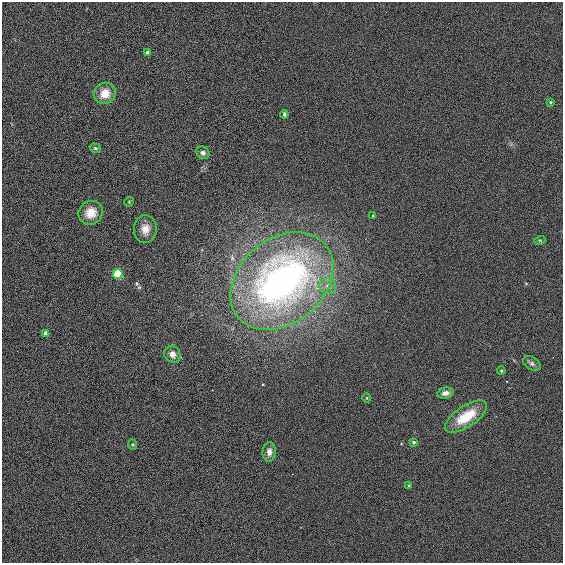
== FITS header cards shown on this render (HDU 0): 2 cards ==
NAXIS1  =                  561
NAXIS2  =                  561

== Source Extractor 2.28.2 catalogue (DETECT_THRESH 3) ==
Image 561 x 561 px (HDU 0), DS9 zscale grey, 1 PNG px = 1 image px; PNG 565 x 565 px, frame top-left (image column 1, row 561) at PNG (2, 2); each listed source drawn as its Kron ellipse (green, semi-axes under 4 px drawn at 4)
Background 0.00479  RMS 0.055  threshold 0.164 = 3 sigma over >= 5 px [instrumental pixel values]
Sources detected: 25; all 25 listed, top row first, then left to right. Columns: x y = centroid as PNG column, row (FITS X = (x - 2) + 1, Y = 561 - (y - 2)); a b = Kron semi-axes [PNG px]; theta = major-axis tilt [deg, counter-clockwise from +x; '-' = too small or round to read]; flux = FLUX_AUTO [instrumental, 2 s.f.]
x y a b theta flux
148 53 4 4 - 15
105 93 11 10 - 51
550 102 3 3 - 4.6
284 114 4 3 - 7.4
95 148 6 4 -15 6
203 153 7 6 - 12
129 202 5 3 - 3.2
91 213 12 11 - 53
373 216 3 3 - 5.2
145 229 14 11 87 38
540 240 5 3 - 3.9
118 274 5 5 - 160
282 281 57 42 40 1800
328 286 8 8 - 21
46 333 4 4 - 29
172 354 9 7 -53 25
532 363 10 6 -32 12
501 371 4 3 - 3.9
445 393 8 5 10 16
366 398 4 3 - 2.7
466 417 24 10 34 110
413 442 4 3 - 7
133 445 5 3 - 3.8
269 452 9 7 89 23
409 486 4 3 - 4.9